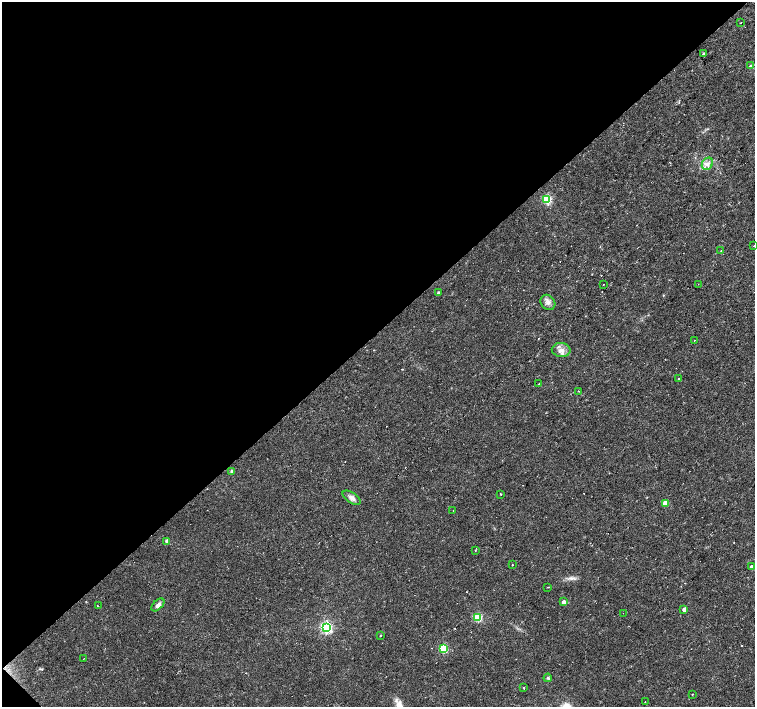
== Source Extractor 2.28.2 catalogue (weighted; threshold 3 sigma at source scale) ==
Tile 5 of 4 x 4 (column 1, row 2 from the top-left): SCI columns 1-1505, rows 2969-4377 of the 6020 x 6003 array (HDU 1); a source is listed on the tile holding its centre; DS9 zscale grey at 2 x 2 block average (1 PNG px = mean of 2 x 2 image px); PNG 757 x 709 px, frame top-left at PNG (2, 2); each listed source drawn as its Kron ellipse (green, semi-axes under 4 px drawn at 4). Shown black and unused: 47% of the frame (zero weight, under 2 of 3 exposures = <1% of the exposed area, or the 3 px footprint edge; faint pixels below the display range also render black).
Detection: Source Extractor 2.28.2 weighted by HDU 2 'WHT'; one run over the whole footprint, this tile lists its part. Background 0.0355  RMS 0.0036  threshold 0.0163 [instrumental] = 3 sigma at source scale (4.5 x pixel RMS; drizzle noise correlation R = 1.50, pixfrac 1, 0.0396/0.0396 arcsec/px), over >= 5 px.
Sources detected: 46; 6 cosmic-ray / hot-pixel residue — neither listed nor drawn; the other 40 listed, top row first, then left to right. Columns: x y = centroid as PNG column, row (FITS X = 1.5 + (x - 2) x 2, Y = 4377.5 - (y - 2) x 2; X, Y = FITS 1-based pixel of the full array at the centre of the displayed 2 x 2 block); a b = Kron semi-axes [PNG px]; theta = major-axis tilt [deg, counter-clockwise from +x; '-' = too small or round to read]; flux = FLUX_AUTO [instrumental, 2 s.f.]
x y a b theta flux
741 23 2 2 - 0.97
703 54 3 2 - 0.5
751 66 3 2 - 3.9
707 164 6 5 - 3.7
547 199 3 3 - 55
754 246 2 2 - 0.64
721 251 2 2 - 0.36
603 284 2 2 - 0.88
698 284 2 2 - 0.32
438 293 3 3 - 1.4
548 302 8 7 - 3.9
694 340 2 2 - 0.79
561 350 9 7 -5 5.7
679 379 2 2 - 1.9
539 384 2 2 - 0.77
579 391 2 2 - 0.42
231 471 3 3 - 1.7
501 494 3 2 - 0.73
352 498 10 5 -34 3.8
665 503 3 3 - 13
453 510 2 2 - 0.26
167 541 3 3 - 2.9
475 551 3 2 - 0.52
512 565 2 2 - 0.46
751 566 3 2 - 2.1
548 587 2 2 - 0.96
563 602 3 3 - 5.3
158 605 8 4 44 3.6
98 606 2 2 - 0.91
684 609 3 3 - 4.2
623 613 2 2 - 0.43
477 617 3 3 - 42
326 627 4 4 - 140
380 636 2 2 - 0.79
443 649 3 3 - 48
83 659 2 2 - 0.38
548 678 4 3 - 1.3
523 688 2 2 - 1
692 694 2 2 - 0.46
645 702 2 2 - 1.7
Isophote crosses this tile's border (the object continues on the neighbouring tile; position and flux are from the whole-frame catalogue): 1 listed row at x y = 754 246
Diffuse or blended objects may show on this block-average render without a row.